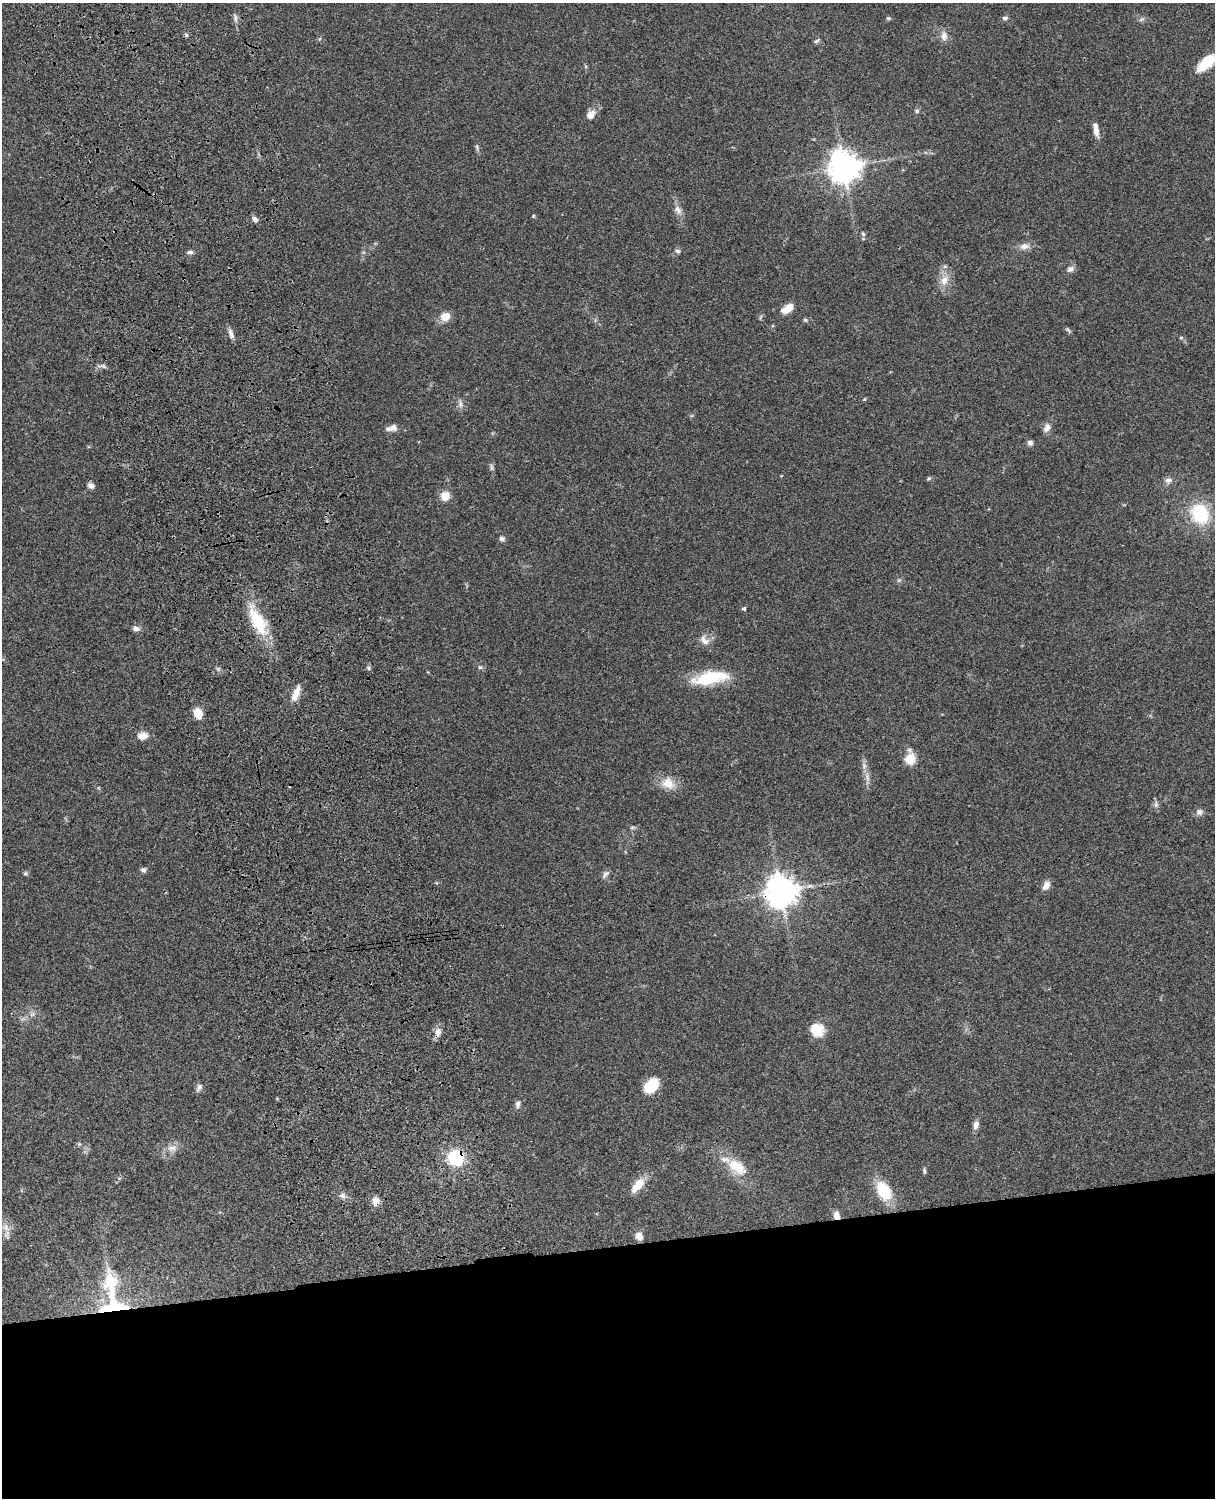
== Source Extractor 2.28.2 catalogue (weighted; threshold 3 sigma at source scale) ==
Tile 11 of 4 x 3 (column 3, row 3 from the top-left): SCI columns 2545-3757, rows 277-1772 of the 5087 x 4926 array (HDU 1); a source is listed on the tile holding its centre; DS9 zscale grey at full resolution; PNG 1217 x 1500 px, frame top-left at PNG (2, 3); no overlay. Shown black and unused: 17% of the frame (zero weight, under 3 of 4 exposures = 6% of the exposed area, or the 3 px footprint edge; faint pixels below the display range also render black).
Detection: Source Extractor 2.28.2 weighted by HDU 2 'WHT'; one run over the whole footprint, this tile lists its part. Background 0.0762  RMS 0.0058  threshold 0.0259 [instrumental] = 3 sigma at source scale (4.5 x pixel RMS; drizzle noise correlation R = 1.50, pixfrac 1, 0.05/0.05 arcsec/px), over >= 5 px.
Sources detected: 86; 4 inside a brighter listed object's ellipse — not listed separately; the other 82 listed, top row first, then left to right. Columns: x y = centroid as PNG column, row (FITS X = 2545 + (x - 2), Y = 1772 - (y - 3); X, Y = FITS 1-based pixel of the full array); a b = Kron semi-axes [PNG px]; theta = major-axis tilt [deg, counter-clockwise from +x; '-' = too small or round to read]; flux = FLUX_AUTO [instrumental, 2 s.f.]
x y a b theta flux
235 18 9 4 -82 1.5
888 18 6 5 - 0.86
1005 18 8 5 6 1.2
1141 19 9 4 31 1.2
186 35 6 4 -47 0.86
944 36 14 8 -89 3.6
817 41 8 4 37 1.1
1208 60 19 11 33 15
917 111 6 6 - 1
590 115 11 9 50 4.6
1096 130 17 6 -79 4.5
477 147 9 4 -72 1.2
844 167 10 10 - 850
678 210 14 8 -65 3.5
533 216 5 3 - 0.56
255 219 9 6 -55 2
863 234 7 4 -45 0.89
1024 246 13 8 7 3.7
678 251 7 5 -17 1.2
190 252 8 5 0 1.4
1071 269 9 7 28 2.4
944 280 14 10 63 6
789 308 12 8 54 5.6
445 317 9 8 - 7.9
805 320 6 5 - 0.97
1068 330 8 4 -38 0.93
231 334 15 6 -69 2.5
1181 337 6 4 0 0.68
865 399 5 3 - 0.5
460 404 11 5 -79 2.2
393 427 10 8 4 3
1047 428 13 8 64 3.3
1030 443 7 6 - 2
491 467 10 4 -85 1.4
929 478 6 4 44 0.77
1168 480 10 7 3 2.4
91 485 8 6 -27 2.3
445 496 10 9 - 6.9
1200 514 19 16 -60 33
502 539 7 6 - 1.4
744 609 5 4 - 1.2
258 621 36 15 -61 24
136 628 9 7 -11 2.2
704 640 17 10 -50 4.3
480 667 6 5 - 1
368 668 6 5 - 1.1
218 669 7 6 - 1.2
710 678 39 13 9 28
296 694 20 7 67 6.3
198 713 8 6 -70 12
143 736 13 10 6 4.6
910 759 6 5 - 34
867 777 12 5 -75 2.7
668 783 18 15 -32 8.4
1156 804 9 6 -83 1.7
1199 812 9 8 - 2.1
632 827 8 4 9 0.94
143 870 7 6 - 1.6
25 873 6 5 - 0.89
605 874 12 6 51 1.9
1046 886 10 7 60 3.8
781 891 10 10 - 880
32 1014 8 5 44 1.6
817 1030 17 15 -42 10
438 1032 14 8 74 3.4
651 1086 15 10 46 17
199 1087 11 7 55 2.1
518 1104 9 6 87 1.9
976 1125 10 6 75 3
79 1144 5 5 - 0.82
172 1148 13 9 9 4.2
455 1158 15 14 - 26
737 1167 28 15 -35 16
924 1171 9 4 -87 1
637 1186 21 9 48 8.8
884 1191 19 12 -59 24
343 1196 8 7 - 1.9
376 1201 11 9 -89 4.3
836 1216 9 7 -76 3.6
6 1227 12 9 -49 4.4
639 1236 8 8 - 4
111 1284 50 19 -83 29
Overlapping masked pixels (flux is a lower limit): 7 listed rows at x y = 258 621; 198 713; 781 891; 438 1032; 455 1158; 376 1201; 836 1216
Isophote crosses this tile's border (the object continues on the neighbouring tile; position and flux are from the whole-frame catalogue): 1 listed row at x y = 1208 60